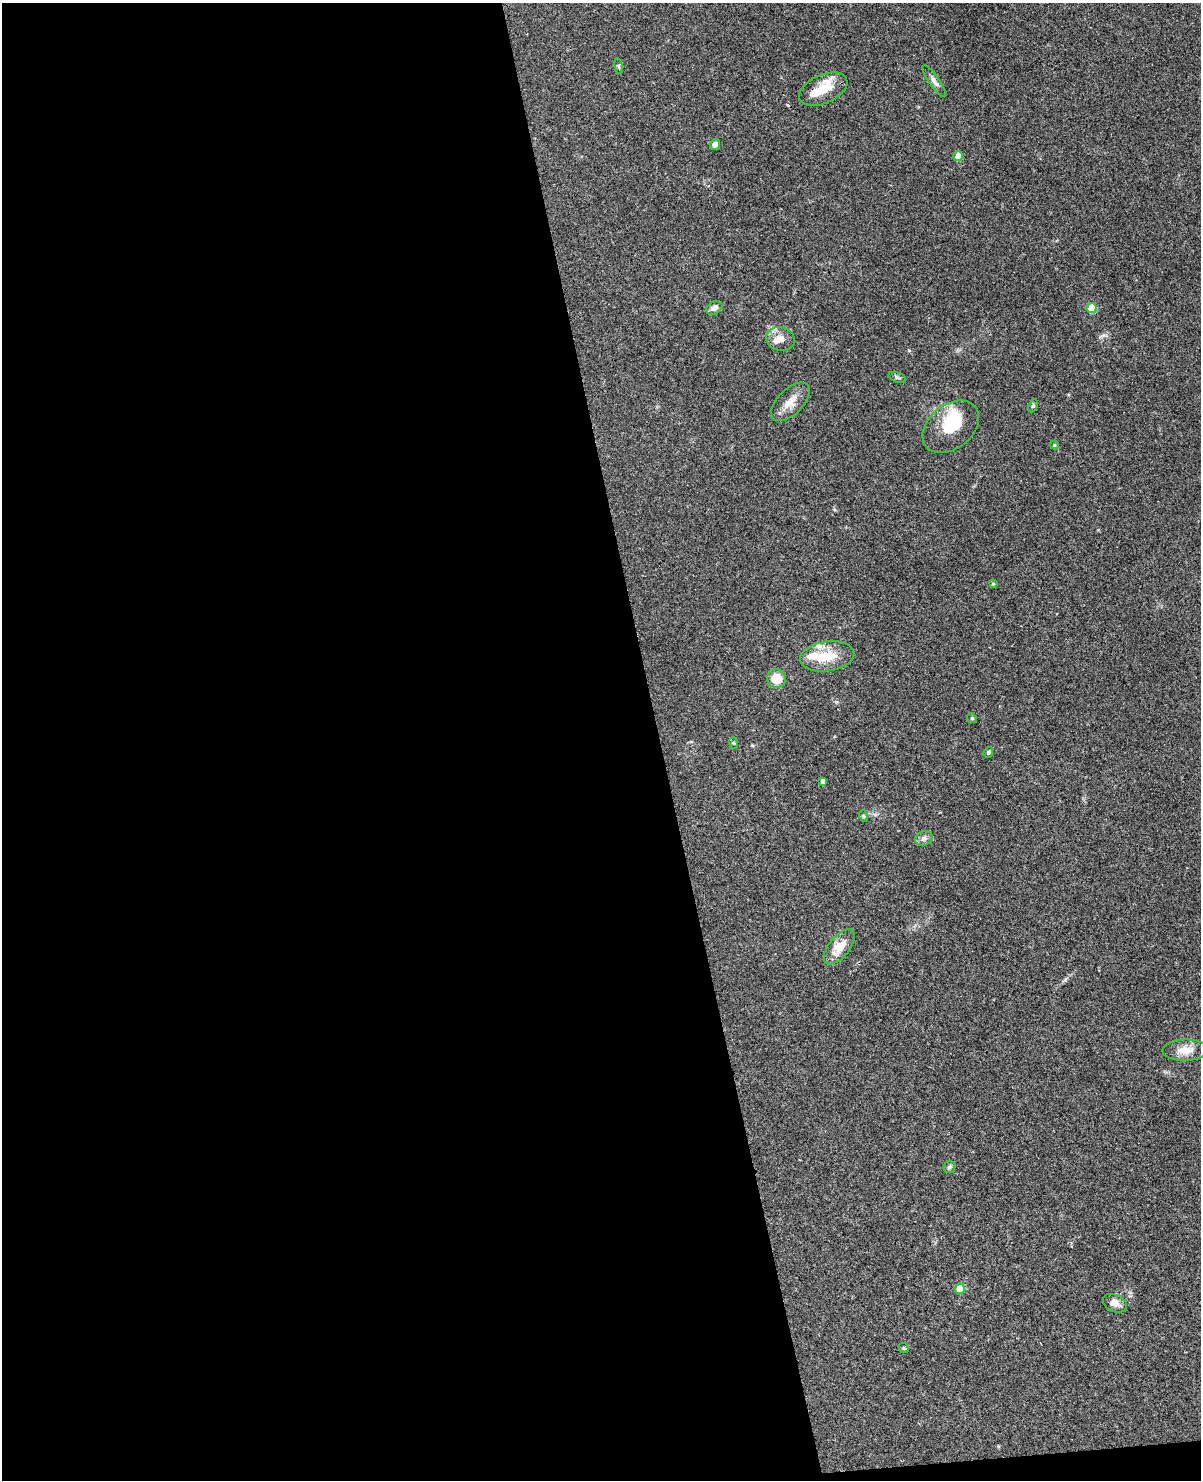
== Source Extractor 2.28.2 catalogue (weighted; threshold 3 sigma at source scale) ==
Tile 9 of 4 x 3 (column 1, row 3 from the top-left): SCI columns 49-1247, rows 259-1736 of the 4892 x 4840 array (HDU 1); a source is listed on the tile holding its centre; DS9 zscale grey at full resolution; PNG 1203 x 1482 px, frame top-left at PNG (2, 3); each listed source drawn as its Kron ellipse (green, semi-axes under 4 px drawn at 4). Shown black and unused: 55% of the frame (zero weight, under 3 of 4 exposures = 5% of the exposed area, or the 3 px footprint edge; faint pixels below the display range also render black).
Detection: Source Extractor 2.28.2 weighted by HDU 2 'WHT'; one run over the whole footprint, this tile lists its part. Background 0.0858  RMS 0.0058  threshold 0.0261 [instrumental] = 3 sigma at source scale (4.5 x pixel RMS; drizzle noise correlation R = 1.50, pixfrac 1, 0.05/0.05 arcsec/px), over >= 5 px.
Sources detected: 34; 2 inside a brighter object's white glare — neither listed nor drawn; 4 inside a brighter listed object's ellipse — not listed separately; the other 28 listed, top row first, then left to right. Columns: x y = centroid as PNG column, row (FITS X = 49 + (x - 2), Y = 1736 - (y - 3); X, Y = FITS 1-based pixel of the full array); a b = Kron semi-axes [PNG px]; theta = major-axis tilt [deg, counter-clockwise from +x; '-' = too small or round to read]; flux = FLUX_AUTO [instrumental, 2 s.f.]
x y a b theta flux
619 66 8 4 -81 0.91
934 81 19 5 -55 2.8
823 89 25 14 24 13
715 144 5 5 - 2.6
958 156 5 5 - 6.5
714 308 9 6 29 2.9
1092 308 5 5 - 14
780 339 14 11 -14 4.9
897 377 9 5 -20 1
790 402 24 12 44 7.2
1033 406 7 4 66 0.8
951 427 31 22 39 21
1054 445 4 4 - 0.51
993 584 4 3 - 0.69
827 656 27 14 8 15
776 679 9 9 - 11
972 718 5 4 - 0.67
734 743 6 4 -71 0.64
988 752 6 4 70 0.84
823 781 4 4 - 2.6
864 816 6 3 -70 0.7
924 838 9 7 25 2.1
839 947 21 10 51 9.2
1185 1050 23 10 2 7.3
949 1167 6 5 - 0.91
960 1289 5 5 - 12
1115 1303 13 8 -26 3.8
904 1348 5 4 - 0.68